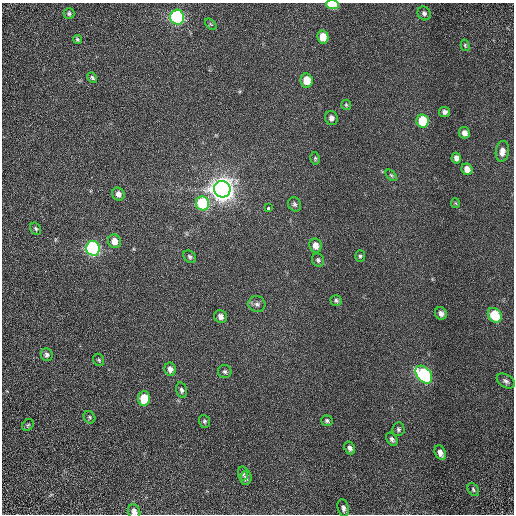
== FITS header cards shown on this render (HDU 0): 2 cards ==
NAXIS1  =                  512 / Required FITS header
NAXIS2  =                  512 / Required FITS header

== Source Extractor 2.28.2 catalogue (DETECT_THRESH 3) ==
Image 512 x 512 px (HDU 0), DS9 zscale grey, 1 PNG px = 1 image px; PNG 516 x 516 px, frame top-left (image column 1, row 512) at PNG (2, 3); each listed source drawn as its Kron ellipse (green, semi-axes under 4 px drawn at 4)
Background 1.33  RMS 0.66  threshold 1.98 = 3 sigma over >= 5 px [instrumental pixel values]
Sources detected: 59; all 59 listed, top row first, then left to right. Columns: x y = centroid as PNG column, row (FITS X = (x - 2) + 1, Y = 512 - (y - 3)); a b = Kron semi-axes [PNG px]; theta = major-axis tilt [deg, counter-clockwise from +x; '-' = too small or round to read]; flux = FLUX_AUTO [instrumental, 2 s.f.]
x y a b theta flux
333 4 6 4 -3 1800
69 13 5 5 - 89
424 13 7 6 - 130
177 17 7 7 - 7900
211 24 7 4 -46 62
323 37 6 5 - 650
77 39 4 4 - 69
465 45 6 4 -75 60
92 78 5 4 - 87
307 81 7 6 - 720
346 105 5 5 - 66
444 112 5 5 - 160
331 118 7 6 - 200
422 121 7 6 - 1600
464 133 6 5 - 260
502 151 10 6 82 310
315 158 6 4 -78 69
456 158 5 4 - 190
467 169 6 5 - 360
391 175 7 3 -45 62
222 189 8 8 - 55000
118 194 6 6 - 250
202 203 7 6 - 3100
455 203 5 4 - 51
295 204 7 6 - 110
269 208 4 3 - 300
36 229 6 5 - 94
114 241 7 6 - 430
315 246 7 6 - 380
93 248 7 7 - 9400
360 256 6 5 - 84
190 257 7 5 -46 95
318 260 7 6 - 100
336 300 5 5 - 95
257 304 8 8 - 160
441 313 6 6 - 200
495 315 8 6 -53 1800
220 317 6 6 - 240
47 355 6 6 - 130
99 360 6 5 - 71
170 369 7 5 -78 230
225 372 6 6 - 100
424 375 10 7 -50 6900
506 381 10 6 -32 150
182 390 8 5 -77 130
144 398 7 6 - 1100
89 417 7 5 -54 81
204 421 6 5 - 84
327 421 6 5 - 95
28 425 6 5 - 71
398 429 7 6 - 100
392 439 7 5 -57 130
350 448 6 5 - 150
440 453 8 5 -66 260
243 473 7 5 -81 100
246 478 7 5 83 130
473 489 7 5 -53 84
343 508 9 5 -77 170
134 511 7 6 - 250
At the frame edge (FLAGS 8, measured only in part): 2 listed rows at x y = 333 4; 134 511